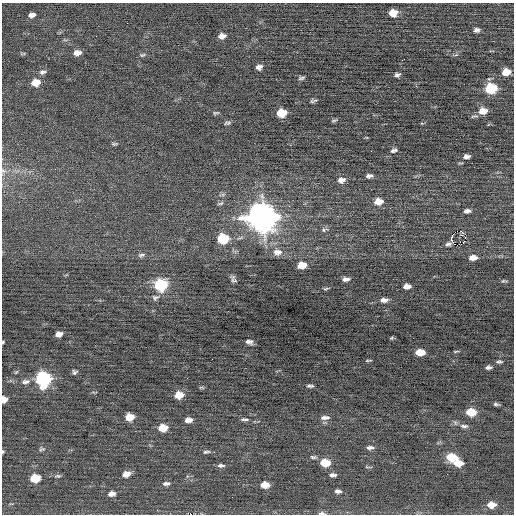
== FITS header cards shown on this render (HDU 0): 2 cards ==
NAXIS1  =                  512 / Axis length
NAXIS2  =                  512 / Axis length

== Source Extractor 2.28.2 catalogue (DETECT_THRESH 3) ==
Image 512 x 512 px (HDU 0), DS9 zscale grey, 1 PNG px = 1 image px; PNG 516 x 516 px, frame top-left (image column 1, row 512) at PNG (2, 3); no overlay
Background -0.00876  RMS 0.69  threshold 2.08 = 3 sigma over >= 5 px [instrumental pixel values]
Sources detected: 99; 1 with non-positive FLUX_AUTO (blend fragments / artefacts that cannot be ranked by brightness) is not listed; the other 98 listed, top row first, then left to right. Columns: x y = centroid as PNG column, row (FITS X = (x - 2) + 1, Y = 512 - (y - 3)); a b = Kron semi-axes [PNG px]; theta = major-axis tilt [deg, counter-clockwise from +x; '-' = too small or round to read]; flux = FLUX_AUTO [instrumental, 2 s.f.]
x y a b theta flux
393 13 7 6 - 580
32 15 8 5 16 190
127 23 3 2 - 47
477 30 6 4 8 140
96 36 2 2 - 64
222 36 7 5 9 270
77 53 8 6 5 310
23 54 9 4 0 62
142 55 8 5 11 85
403 60 4 2 - 110
259 67 6 5 - 200
42 72 10 6 15 150
506 72 7 5 10 660
397 75 5 4 - 120
302 78 7 4 15 94
35 82 9 7 9 650
491 88 8 6 9 2600
315 100 8 4 2 97
483 111 9 7 8 560
216 113 8 4 11 70
282 113 8 6 10 1200
334 120 9 4 14 72
227 123 9 4 12 92
114 144 8 5 16 80
394 150 8 5 18 120
466 156 7 4 4 170
3 171 8 6 -21 120
369 176 7 4 9 140
341 180 9 6 11 270
223 194 7 4 19 86
378 202 8 6 6 570
220 203 10 4 12 95
467 211 7 4 6 170
261 217 12 10 -5 58000
324 230 9 5 14 120
223 239 8 7 - 2600
451 239 8 4 -71 370
464 242 3 2 - 55
448 244 7 3 11 120
456 245 7 2 -68 82
277 252 12 9 2 350
141 255 11 6 11 150
473 258 7 4 5 330
302 265 7 5 9 890
233 279 10 5 -68 130
346 279 8 5 2 180
504 281 8 4 9 72
161 285 8 7 - 4200
407 286 7 4 3 290
326 289 8 4 11 75
155 297 12 7 17 160
384 300 10 5 4 220
59 334 7 5 12 270
392 338 5 4 - 60
3 342 3 3 - 56
249 342 6 4 -7 170
456 351 8 3 9 57
420 352 8 5 0 740
368 360 7 2 4 51
499 362 7 4 4 85
489 367 6 4 10 130
16 372 6 4 44 58
75 372 5 5 - 100
187 378 3 2 - 46
43 379 8 8 - 8900
25 382 13 7 10 230
310 386 7 3 -2 100
201 388 8 4 -8 53
179 395 8 6 8 760
4 399 6 5 - 390
496 404 6 3 -8 79
471 412 8 6 -2 1000
129 417 7 6 - 750
325 417 13 6 2 210
245 419 8 4 -1 100
188 420 7 5 5 270
464 426 12 5 -6 160
163 428 8 5 5 950
370 448 9 5 4 160
42 449 8 6 -3 100
3 452 5 3 - 52
206 452 9 4 7 100
313 457 9 5 -1 100
452 457 9 6 -4 1500
325 463 9 6 -3 990
458 463 9 6 -5 690
221 465 9 5 1 140
368 467 10 2 -4 51
126 474 8 5 14 350
333 475 9 5 -2 150
57 476 11 5 1 110
35 478 7 6 - 1400
166 483 9 5 6 150
265 485 8 5 -2 600
338 491 8 5 -3 150
111 494 9 6 7 220
491 505 9 6 2 570
322 513 8 4 0 140
At the frame edge (FLAGS 8, measured only in part): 5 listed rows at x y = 3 171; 3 342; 4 399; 3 452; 322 513
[1 non-positive-flux detection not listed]